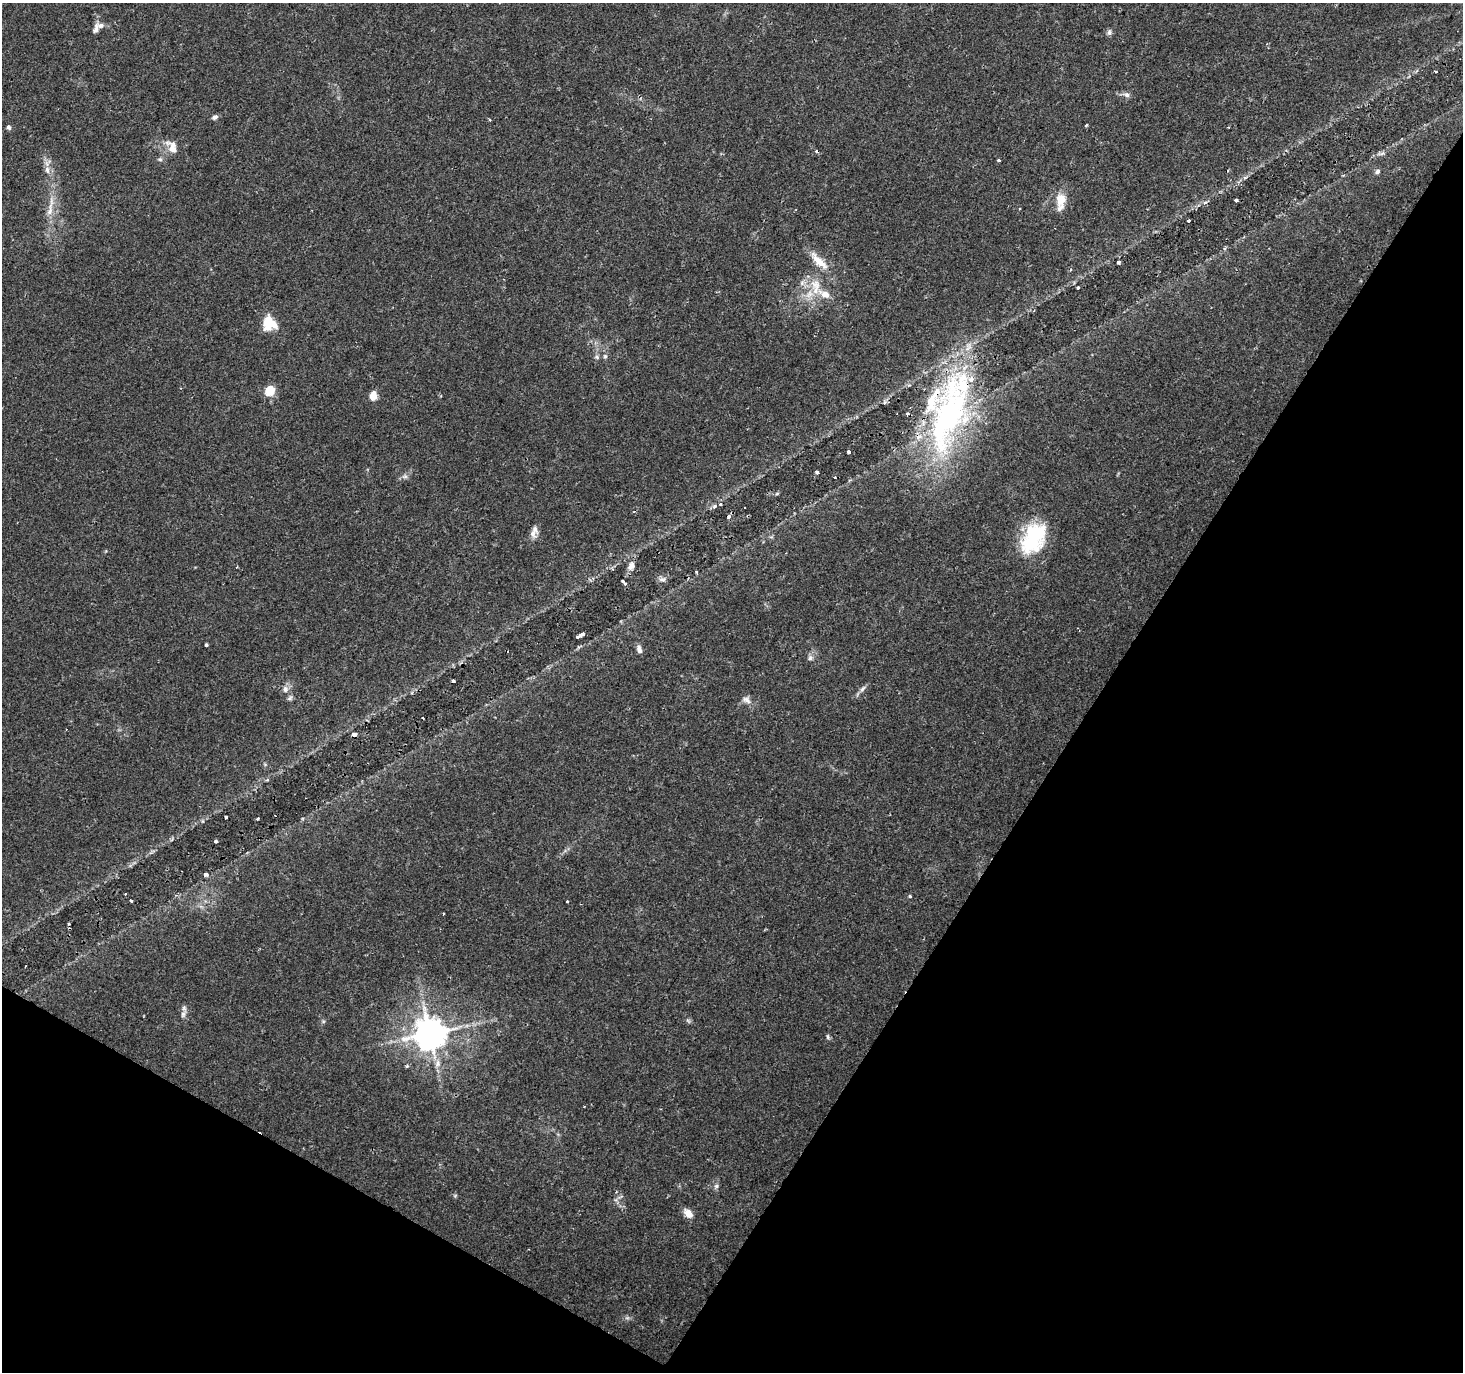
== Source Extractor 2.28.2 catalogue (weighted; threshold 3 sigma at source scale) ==
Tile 15 of 4 x 4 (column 3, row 4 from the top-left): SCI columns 2925-4385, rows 193-1562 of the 5854 x 5930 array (HDU 1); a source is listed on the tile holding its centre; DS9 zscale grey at full resolution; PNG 1465 x 1374 px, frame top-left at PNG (2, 3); no overlay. Shown black and unused: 31% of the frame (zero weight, under 2 of 3 exposures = <1% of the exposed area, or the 3 px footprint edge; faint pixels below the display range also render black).
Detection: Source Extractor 2.28.2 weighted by HDU 2 'WHT'; one run over the whole footprint, this tile lists its part. Background 0.0162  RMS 0.0025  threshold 0.0112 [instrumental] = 3 sigma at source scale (4.5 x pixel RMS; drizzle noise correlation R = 1.50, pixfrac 1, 0.0396/0.0396 arcsec/px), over >= 5 px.
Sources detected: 85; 1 inside a brighter object's white glare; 8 cosmic-ray / hot-pixel residue — not listed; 10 inside a brighter listed object's ellipse — not listed separately; the other 66 listed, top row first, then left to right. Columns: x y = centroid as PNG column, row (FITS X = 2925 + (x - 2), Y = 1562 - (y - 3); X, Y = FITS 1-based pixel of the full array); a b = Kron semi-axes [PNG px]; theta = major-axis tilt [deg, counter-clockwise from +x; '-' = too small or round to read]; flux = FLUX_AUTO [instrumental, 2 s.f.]
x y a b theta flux
96 29 17 6 75 1.4
1109 32 9 6 80 0.67
1436 72 3 2 - 0.23
1126 95 10 7 -17 0.96
215 117 8 5 27 0.72
1086 125 3 2 - 0.4
8 127 5 5 - 0.77
172 147 20 10 -59 2.7
160 159 7 5 -20 0.53
998 160 3 3 - 0.88
47 170 11 7 -82 1.5
1228 170 3 3 - 0.29
1377 171 7 5 49 0.77
1061 199 14 11 79 3.9
1236 200 3 3 - 0.45
50 207 41 6 81 4.1
1188 221 3 3 - 0.34
1118 262 3 3 - 0.51
816 287 28 13 -87 6.3
1078 287 3 2 - 0.36
269 320 20 12 85 5.2
605 356 7 6 - 0.54
597 357 7 6 - 0.66
269 391 5 5 - 13
373 396 5 5 - 6.3
885 402 6 4 89 0.44
948 415 114 45 74 77
849 452 4 3 - 0.59
817 472 4 4 - 0.64
405 476 8 6 -1 0.76
835 477 3 2 - 0.41
714 506 6 5 - 0.55
533 534 13 8 -74 1.4
1034 538 38 24 60 18
631 566 9 7 64 1.7
696 572 5 3 - 0.27
662 579 9 4 7 0.73
623 581 3 2 - 0.32
625 584 4 3 - 0.29
582 634 6 4 25 1.4
206 645 3 3 - 0.38
639 649 10 5 -74 1.1
810 658 7 7 - 0.81
285 689 9 8 - 1.3
862 689 12 5 51 0.89
290 698 7 5 44 0.58
746 700 13 9 -23 1.4
354 734 5 4 - 0.97
267 780 6 3 19 0.31
226 817 3 3 - 0.39
258 818 3 3 - 0.44
216 841 4 3 - 0.61
206 874 5 4 - 0.75
910 896 4 3 - 0.57
131 901 3 3 - 0.58
567 902 3 2 - 0.25
443 914 3 2 - 0.28
26 966 2 2 - 0.19
183 1014 11 7 67 1.1
430 1034 9 9 - 530
828 1037 8 4 -89 0.43
437 1064 12 7 75 1.6
407 1066 4 4 - 0.41
716 1186 7 6 - 0.71
455 1195 6 4 19 0.31
688 1213 11 7 -46 2.5
Overlapping masked pixels (flux is a lower limit): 1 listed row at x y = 948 415